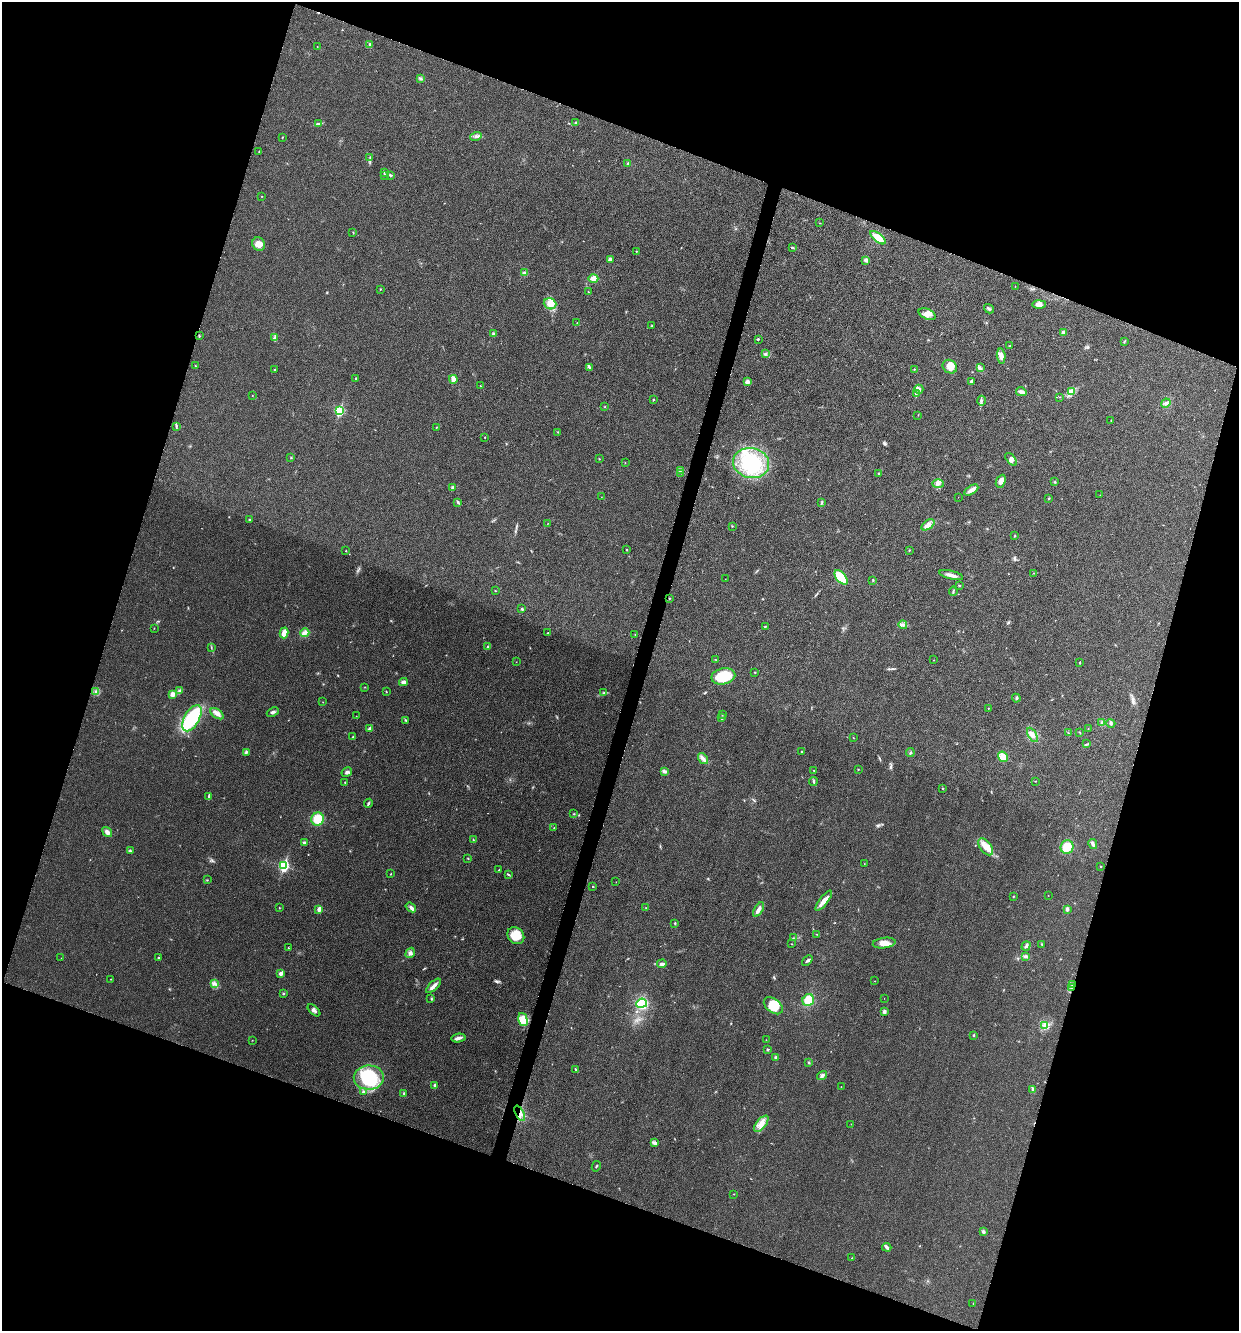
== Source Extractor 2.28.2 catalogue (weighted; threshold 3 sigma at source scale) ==
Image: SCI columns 135-5080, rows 9-5322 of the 5343 x 5332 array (HDU 1 of 3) = the unmasked area's bounding box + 8 px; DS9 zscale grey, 4 x 4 block average (1 PNG px = mean of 4 x 4 image px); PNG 1241 x 1333 px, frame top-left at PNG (2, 2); each listed source drawn as its Kron ellipse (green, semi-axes under 4 px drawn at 4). Shown black and unused: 38% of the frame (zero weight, under 3 of 4 exposures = <1% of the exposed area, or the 3 px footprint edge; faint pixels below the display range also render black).
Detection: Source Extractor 2.28.2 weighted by HDU 2 'WHT'. Background 0.0283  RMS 0.0061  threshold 0.0274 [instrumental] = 3 sigma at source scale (4.5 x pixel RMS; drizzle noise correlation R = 1.50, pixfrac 1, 0.05/0.05 arcsec/px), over >= 5 px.
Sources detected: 267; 1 too faint to see at this stretch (4 x 4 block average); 1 inside a brighter object's white glare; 3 cosmic-ray / hot-pixel residue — neither listed nor drawn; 1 coinciding with a brighter row at this scale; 11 inside a brighter listed object's ellipse — not listed separately; the other 250 listed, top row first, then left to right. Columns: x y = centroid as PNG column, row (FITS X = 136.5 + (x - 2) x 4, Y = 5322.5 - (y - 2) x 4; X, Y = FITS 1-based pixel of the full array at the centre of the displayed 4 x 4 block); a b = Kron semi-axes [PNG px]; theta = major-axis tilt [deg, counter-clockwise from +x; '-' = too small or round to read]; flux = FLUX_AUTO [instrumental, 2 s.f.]
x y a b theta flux
370 44 4 2 - 3.7
317 46 2 2 - 1.9
420 78 3 2 - 3.8
575 123 3 2 - 3.6
319 124 2 2 - 2.1
476 136 6 3 14 8.7
282 137 2 2 - 1.9
259 152 3 2 - 2.4
370 157 2 2 - 1.6
628 163 3 2 - 3.5
384 172 2 2 - 1.4
385 175 2 2 - 1.2
391 175 4 2 - 3.8
262 196 2 2 - 1.1
820 223 2 2 - 1
353 232 2 2 - 1.4
878 238 9 4 -39 52
259 244 7 6 - 27
793 247 3 2 - 4.2
636 251 2 2 - 2
610 259 3 2 - 4.6
866 260 4 3 - 10
524 273 3 3 - 9.6
593 278 5 4 - 25
1015 286 2 2 - 0.84
380 289 2 2 - 3.7
588 292 2 2 - 1.3
550 304 6 5 - 23
1039 304 7 4 1 21
989 309 5 2 - 5.8
927 314 9 5 -22 18
577 323 2 2 - 0.77
652 326 3 2 - 2.8
1063 332 3 2 - 17
493 334 3 3 - 7.1
199 336 2 2 - 2.5
274 337 3 3 - 5.2
758 339 2 2 - 3.6
1124 342 2 2 - 1.7
1009 346 2 2 - 1.4
765 354 3 2 - 4
1001 356 8 4 -86 17
196 366 2 2 - 1.5
589 367 4 2 - 4.5
950 367 7 6 - 32
980 368 2 2 - 1.9
914 369 2 2 - 1.6
274 370 2 2 - 4.3
356 379 3 2 - 2.8
453 379 4 3 - 19
971 381 2 2 - 14
747 382 3 3 - 14
480 386 2 2 - 2.2
919 389 4 4 - 9.8
1021 392 5 3 - 18
1071 392 3 2 - 5
916 393 4 2 - 5.4
252 396 2 2 - 1.1
1060 397 2 2 - 1.2
653 400 2 2 - 5.3
981 401 5 2 - 4.9
1166 403 5 3 - 7
605 407 2 2 - 1.4
339 411 3 2 - 310
918 415 2 2 - 0.89
1111 421 2 2 - 1.2
176 426 2 2 - 2.1
436 427 2 2 - 1.2
558 432 3 2 - 1.8
485 437 2 2 - 3.2
291 458 2 2 - 1.5
599 459 2 2 - 1.7
1011 459 7 4 -48 12
625 463 2 2 - 0.99
751 463 18 15 -13 170
680 470 3 2 - 4.1
681 473 2 2 - 1.7
878 474 2 2 - 7.9
1001 481 7 4 66 21
1055 482 3 2 - 2.8
938 484 5 2 - 8.1
453 488 2 2 - 35
971 490 8 3 33 24
1100 495 2 2 - 0.78
601 497 2 2 - 0.68
958 497 2 2 - 0.53
1049 498 2 2 - 1.4
458 502 4 2 - 4.6
822 503 3 2 - 2.8
249 520 2 2 - 3.1
548 523 2 2 - 0.81
928 525 7 4 36 19
732 526 2 2 - 2
1015 536 2 2 - 2.6
627 550 2 2 - 2.5
909 550 2 2 - 2.1
346 551 2 2 - 2.2
1033 573 2 2 - 1.8
951 575 12 3 -13 17
841 577 8 4 -50 94
725 579 2 2 - 0.67
873 580 3 2 - 2.3
959 585 3 2 - 3
495 591 2 2 - 1.6
953 591 5 2 - 4.4
669 598 2 2 - 1.7
522 609 3 2 - 5.3
903 625 4 3 - 8.1
766 626 2 2 - 2.2
154 628 2 2 - 1.6
284 633 5 3 - 25
305 633 4 4 - 11
548 633 3 2 - 1.8
635 635 2 2 - 1
211 647 2 2 - 1.6
488 647 4 2 - 4.1
715 659 3 2 - 1.3
934 660 2 2 - 1.9
516 662 2 2 - 0.84
1079 663 3 2 - 2.1
755 672 2 2 - 2.1
723 676 12 8 12 120
403 682 4 3 - 14
365 687 2 2 - 1.2
180 691 3 2 - 4.6
386 691 2 2 - 1.7
96 692 2 2 - 2.7
604 693 4 2 - 3.1
172 694 3 3 - 15
1016 698 4 3 - 5
323 702 2 2 - 0.97
988 708 2 2 - 3.8
273 712 6 2 23 8.1
217 714 7 4 -34 17
722 715 2 2 - 1.3
356 716 2 2 - 0.76
192 718 14 7 60 290
722 718 4 2 - 2.6
406 720 4 2 - 1.9
1102 723 3 3 - 4.6
1111 723 5 2 - 4.6
370 728 4 3 - 6.2
1088 729 2 2 - 1.2
1068 733 2 2 - 1.2
1080 733 3 2 - 1.7
1032 735 8 4 -61 16
353 737 3 2 - 3.2
853 738 2 2 - 1.3
1087 744 2 2 - 2.1
802 751 2 2 - 2.3
246 752 2 2 - 2.6
910 752 5 2 - 3.2
1003 757 5 4 - 30
703 759 6 3 -56 12
814 770 2 2 - 1.2
858 770 2 2 - 1.1
664 771 3 2 - 4.7
347 772 5 3 - 8.1
1035 781 2 2 - 1.4
345 782 2 2 - 2.8
813 782 4 2 - 4.3
943 788 2 2 - 4.2
209 796 3 2 - 2.9
368 803 5 2 - 5.2
574 814 3 2 - 2.5
318 819 6 6 - 69
554 828 2 2 - 1.4
107 832 5 3 - 14
473 840 3 2 - 2.8
304 843 3 3 - 7.8
1093 844 5 2 - 12
986 847 10 5 -53 30
1067 847 7 6 - 53
130 851 4 3 - 5.2
468 858 2 2 - 1.7
864 864 2 2 - 1
284 866 3 2 - 460
1101 867 2 2 - 1.6
499 870 2 2 - 4.5
390 874 2 2 - 1.4
509 875 2 2 - 2.5
207 880 2 2 - 1.6
616 882 2 2 - 0.83
593 887 2 2 - 2.4
1048 895 2 2 - 0.61
1013 896 3 2 - 2.3
824 901 12 4 52 25
411 907 5 3 - 14
279 908 2 2 - 1.4
646 908 2 2 - 1.1
319 909 2 2 - 51
759 909 8 3 58 16
1067 910 3 3 - 7.1
675 923 3 2 - 3.1
816 934 2 2 - 1.1
516 936 9 7 -46 63
793 938 2 2 - 1.4
884 943 11 5 7 28
792 944 2 2 - 0.96
1042 944 2 2 - 2.7
1026 946 5 2 - 6.8
288 948 2 2 - 2.9
410 953 5 4 - 9.7
1025 957 4 3 - 6
61 958 2 2 - 0.75
159 958 2 2 - 3.4
807 960 6 3 43 6.5
662 964 5 3 - 8.6
281 974 2 2 - 42
110 979 2 2 - 1
875 981 2 2 - 1.1
215 984 3 3 - 6.5
1072 985 3 2 - 5
434 986 9 3 44 18
1071 988 3 2 - 3.8
283 994 2 2 - 2.9
431 998 2 2 - 2.5
884 998 2 2 - 0.66
808 1000 6 5 - 55
642 1003 5 4 - 200
773 1006 11 7 -38 57
314 1010 7 2 -42 8.4
884 1011 4 3 - 8.5
523 1020 7 4 -76 45
1045 1025 3 2 - 4.4
974 1035 2 2 - 10
458 1038 7 3 10 11
252 1040 2 2 - 1.2
766 1040 3 2 - 1.3
767 1049 2 2 - 1.9
776 1057 3 2 - 6.3
808 1063 3 2 - 3.2
576 1069 3 2 - 3
822 1076 5 3 - 8.5
369 1078 15 12 1 220
434 1085 2 2 - 11
841 1087 2 2 - 1.1
1033 1089 3 2 - 3
364 1092 3 3 - 5.9
404 1093 3 2 - 2.4
520 1113 8 3 -64 19
761 1124 10 4 51 25
851 1124 2 2 - 1.1
654 1143 3 2 - 4.2
596 1166 5 2 - 3.4
734 1194 2 2 - 1.7
983 1231 4 3 - 6
887 1247 4 3 - 7.7
852 1258 2 2 - 2
973 1304 2 2 - 0.84
Overlapping masked pixels (flux is a lower limit): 3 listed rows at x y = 1072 985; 1071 988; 520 1113
Diffuse or blended objects may show on this block-average render without a row.